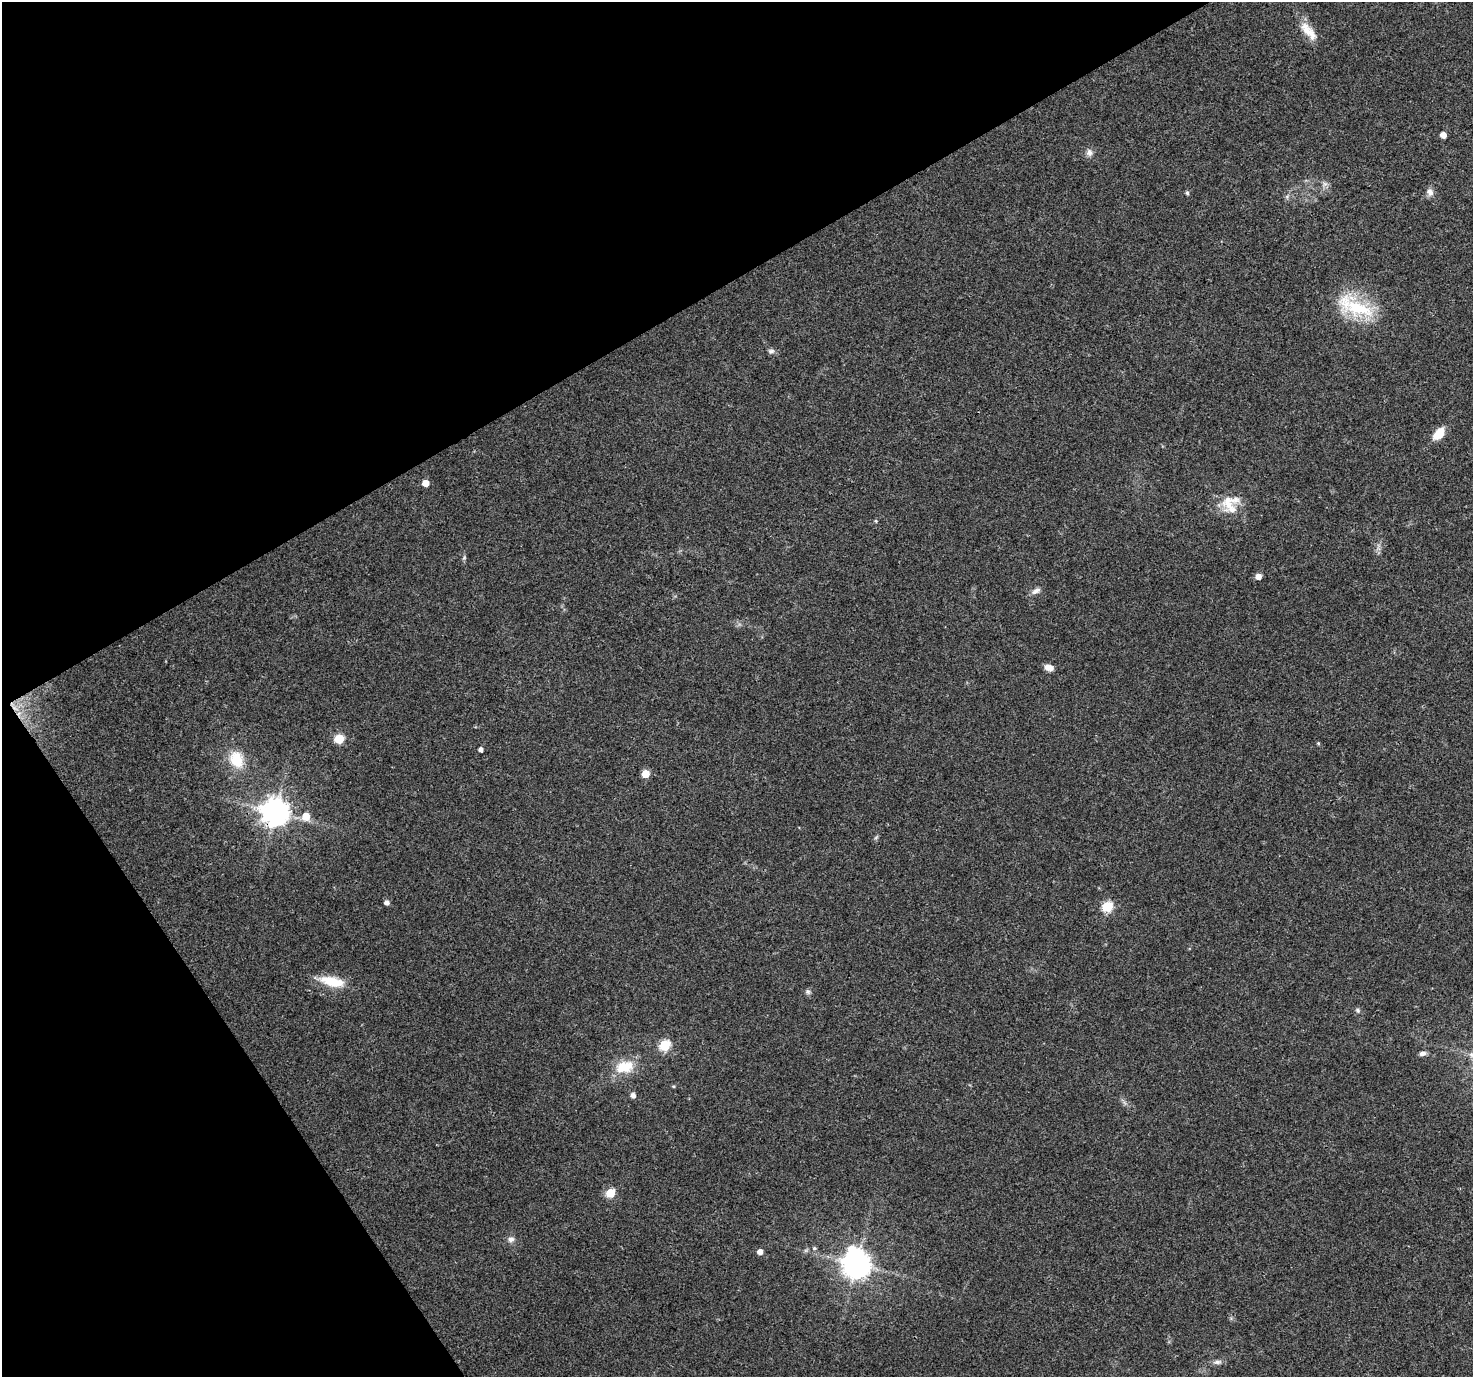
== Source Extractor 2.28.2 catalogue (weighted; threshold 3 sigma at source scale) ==
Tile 5 of 4 x 4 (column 1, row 2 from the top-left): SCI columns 1-1471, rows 2869-4243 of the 5888 x 5798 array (HDU 1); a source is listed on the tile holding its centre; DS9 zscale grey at full resolution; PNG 1475 x 1379 px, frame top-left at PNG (2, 2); no overlay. Shown black and unused: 29% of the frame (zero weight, under 3 of 4 exposures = <1% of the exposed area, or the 3 px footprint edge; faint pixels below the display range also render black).
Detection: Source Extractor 2.28.2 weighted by HDU 2 'WHT'; one run over the whole footprint, this tile lists its part. Background 0.0498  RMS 0.0039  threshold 0.0175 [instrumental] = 3 sigma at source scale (4.5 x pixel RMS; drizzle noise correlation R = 1.50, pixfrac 1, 0.0396/0.0396 arcsec/px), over >= 5 px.
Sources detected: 42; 2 inside a brighter listed object's ellipse — not listed separately; the other 40 listed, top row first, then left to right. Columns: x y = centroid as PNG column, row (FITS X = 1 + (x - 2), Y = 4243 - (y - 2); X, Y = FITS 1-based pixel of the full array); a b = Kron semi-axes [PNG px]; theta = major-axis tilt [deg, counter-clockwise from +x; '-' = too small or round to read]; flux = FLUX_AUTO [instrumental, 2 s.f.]
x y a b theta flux
1308 31 31 11 -50 6.5
1443 135 5 4 - 4.5
1089 152 9 8 - 1.8
1430 192 10 8 -62 2.1
1187 193 5 4 - 0.76
1287 196 7 4 19 0.68
1359 308 46 23 -20 24
771 351 9 6 5 1.1
1439 433 14 8 49 7.1
425 483 5 5 - 5.8
1227 502 27 17 88 7.8
876 521 5 4 - 0.45
464 558 7 5 78 0.65
1258 576 5 5 - 3.1
1036 591 13 7 27 1.8
1049 667 10 6 -15 2.7
339 739 5 5 - 21
1318 743 5 4 - 0.43
480 749 4 4 - 1.4
236 760 19 15 -67 11
645 774 5 5 - 9.7
275 812 8 8 - 510
306 816 6 6 - 7.7
876 837 6 4 20 0.53
386 902 5 5 - 1.7
1107 907 6 6 - 27
332 981 32 11 -13 10
808 992 7 6 - 0.97
1358 1010 7 5 -49 0.81
665 1045 6 5 - 29
1423 1053 8 5 12 1.4
625 1067 24 15 12 11
674 1086 4 3 - 0.38
633 1095 6 5 - 1.8
610 1193 5 5 - 16
511 1239 9 7 5 1.7
814 1248 6 5 - 0.6
760 1252 5 4 - 3.1
856 1264 10 8 -72 530
1217 1362 13 6 7 1.5
Overlapping masked pixels (flux is a lower limit): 1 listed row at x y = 275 812